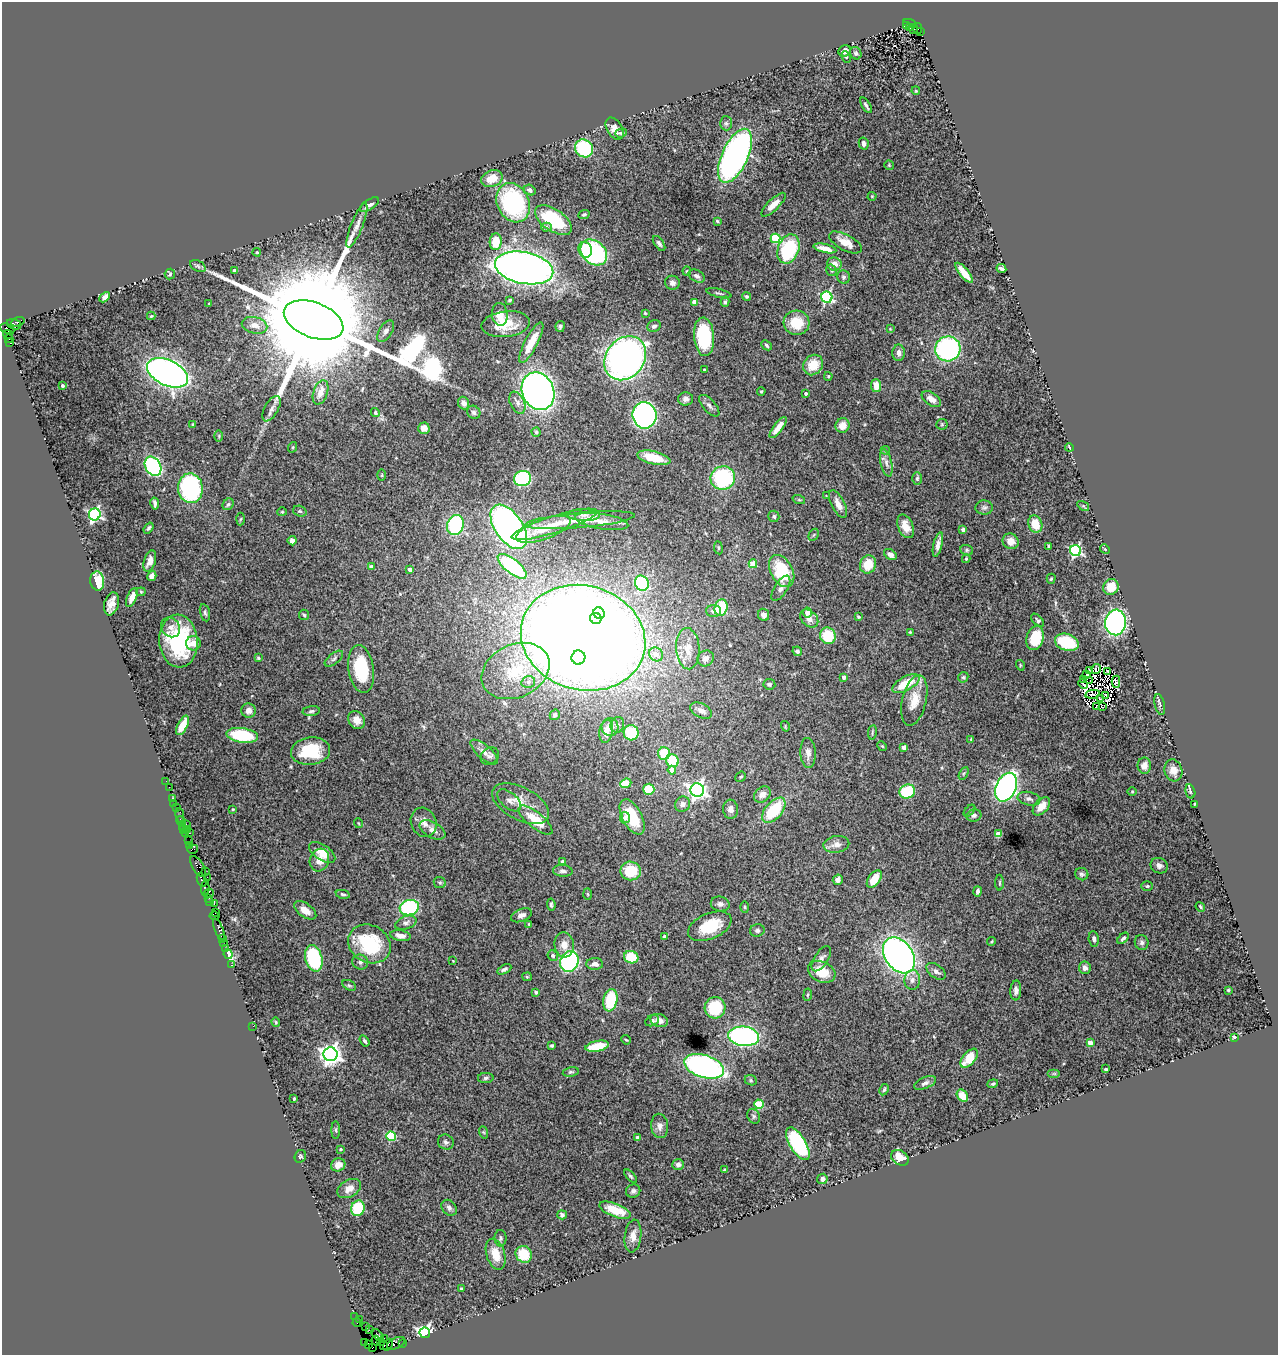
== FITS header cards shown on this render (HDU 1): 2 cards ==
NAXIS1  =                 1276
NAXIS2  =                 1353

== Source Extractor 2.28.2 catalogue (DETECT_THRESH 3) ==
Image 1276 x 1353 px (HDU 1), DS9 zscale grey, 1 PNG px = 1 image px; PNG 1280 x 1357 px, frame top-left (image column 1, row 1353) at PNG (2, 2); each listed source drawn as its Kron ellipse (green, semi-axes under 4 px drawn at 4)
Background 3.73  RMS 0.065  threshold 0.196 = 3 sigma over >= 5 px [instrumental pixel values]
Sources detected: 435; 5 with non-positive FLUX_AUTO (blend fragments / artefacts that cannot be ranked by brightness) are neither listed nor drawn; the other 430 listed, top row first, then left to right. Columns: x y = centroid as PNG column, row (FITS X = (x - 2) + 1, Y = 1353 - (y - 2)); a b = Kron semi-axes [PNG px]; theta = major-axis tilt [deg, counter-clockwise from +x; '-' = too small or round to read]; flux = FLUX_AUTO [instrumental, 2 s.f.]
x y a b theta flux
910 24 7 3 -19 500
906 25 3 2 - 790
910 27 3 3 - 740
913 29 5 3 - 1300
918 29 5 3 - 490
921 31 4 2 - 320
845 51 6 5 - 19
856 53 6 5 - 9.7
846 57 6 4 -69 7.5
916 91 4 3 - 3.9
866 105 9 3 -61 10
726 123 7 6 - 10
615 129 12 7 -59 29
621 133 6 4 20 7
864 143 6 5 - 20
584 148 9 8 - 300
735 156 29 13 65 1600
889 165 5 5 - 4.9
492 179 11 8 24 61
530 190 6 5 - 12
872 196 4 4 - 4.3
513 203 20 16 -64 540
369 205 11 5 33 27
773 205 16 5 44 47
584 214 6 4 25 6.7
553 220 21 11 -34 300
717 221 4 4 - 6.4
357 225 24 6 68 33
546 227 5 4 - 10
776 238 5 4 - 280
496 242 8 6 85 95
845 242 18 8 -28 59
659 243 8 4 -55 11
825 248 12 4 -13 35
788 249 15 10 69 340
585 250 8 6 -73 87
257 252 4 3 - 5.6
594 252 15 11 -43 630
834 264 7 6 - 36
198 266 8 5 -26 8.5
524 268 29 16 -12 3600
1001 268 5 3 - 9.9
234 270 4 3 - 5.9
832 270 6 5 - 7.7
687 271 4 4 - 4.7
964 273 12 4 -51 68
170 274 5 5 - 7
697 276 9 5 -30 16
844 277 7 6 - 9
672 283 7 7 - 18
719 293 13 3 -14 9
747 296 5 3 - 8.1
105 297 6 4 45 24
827 297 6 5 - 650
510 300 3 3 - 6.3
695 302 4 4 - 62
725 302 5 4 - 6.9
209 303 3 2 - 2.7
645 313 3 3 - 4.4
500 314 11 8 -85 58
151 316 4 4 - 4.6
314 320 31 17 -21 220000
18 322 7 3 20 420
796 323 13 12 - 110
14 324 7 5 -18 1900
506 324 24 13 7 110
255 325 13 8 -13 41
560 326 5 4 - 7.6
654 326 7 5 24 14
7 329 7 4 -22 420
890 329 4 4 - 3.9
386 331 12 6 58 17
8 334 5 2 - 98
704 337 19 10 -85 320
9 339 4 3 - 200
531 342 22 6 62 89
10 343 3 2 - 1000
766 345 6 4 -43 8.6
948 349 13 12 - 670
899 353 8 6 90 26
625 358 23 19 52 2200
813 365 11 9 49 83
704 370 3 2 - 4.2
168 373 22 12 -25 2300
828 376 4 4 - 6.3
62 386 3 3 - 10
876 386 6 5 - 52
538 391 19 16 -65 2700
761 391 4 3 - 5
321 392 12 7 71 47
806 393 3 3 - 11
685 399 7 6 - 18
931 399 11 6 -35 36
464 403 6 5 - 20
517 403 12 7 -65 22
709 406 13 6 -48 16
271 409 14 6 60 22
474 412 7 6 - 10
375 413 5 4 - 13
644 415 13 12 - 1200
193 424 3 3 - 5.3
942 424 5 5 - 6.9
843 425 7 7 - 40
424 428 5 5 - 24
778 428 13 4 53 43
536 432 4 4 - 5.6
219 436 6 4 -89 5.8
293 447 5 3 - 4.3
1069 447 4 2 - 5.2
885 450 4 4 - 5
654 458 17 6 -13 110
886 463 14 5 -77 21
153 466 10 7 -58 720
382 475 5 3 - 4.4
723 478 12 11 - 400
917 478 6 5 - 7.9
522 479 8 7 - 520
190 488 15 12 -82 560
826 496 4 3 - 3.4
799 500 6 4 -19 5.4
155 503 6 3 -80 12
228 504 6 5 - 8.4
838 504 15 6 -64 41
1083 506 6 4 -34 6.2
984 507 9 7 -1 12
300 511 7 5 -19 7.6
282 512 5 4 - 4.6
95 514 6 6 - 900
584 515 16 6 -1 22
774 516 5 5 - 8.7
241 519 6 4 86 5.3
580 520 55 7 5 86
602 521 27 7 -9 61
554 524 45 8 17 100
1035 524 9 7 -72 79
455 525 10 8 72 450
906 526 12 7 -67 53
509 527 25 14 -56 1900
149 528 6 3 53 7.9
543 529 29 10 20 91
963 530 4 3 - 19
814 535 6 4 59 6.6
292 541 4 4 - 26
1011 541 8 7 - 44
938 544 13 4 77 24
1049 546 3 3 - 9.1
718 548 6 3 -82 5.8
1105 549 5 4 - 4.5
967 550 6 5 - 7.7
1075 551 5 5 - 590
890 554 7 4 -36 23
966 559 4 3 - 7.1
150 561 11 6 72 33
753 564 4 4 - 91
868 564 9 8 - 91
512 566 17 7 -38 480
371 567 4 4 - 20
410 569 4 3 - 27
782 571 17 11 -61 230
152 576 5 4 - 24
1051 579 5 4 - 5.8
97 581 9 7 -84 120
642 583 8 6 -57 430
1111 587 8 7 - 68
781 588 14 6 58 23
141 592 4 4 - 5.2
132 597 10 4 68 33
111 604 12 7 74 40
721 608 8 6 74 150
714 611 7 6 - 16
205 613 9 5 -77 9.6
599 613 6 5 - 420
807 613 5 4 - 34
304 615 5 5 - 6.8
764 615 6 5 - 22
858 617 4 3 - 7.5
596 618 6 5 - 510
809 618 10 7 -45 28
1038 620 8 4 -45 8.6
1116 622 13 10 83 1100
171 627 10 9 - 26
910 632 3 3 - 5.9
828 636 8 7 - 150
583 638 63 52 -16 14000
1035 638 12 8 75 130
178 641 26 19 -86 400
1067 642 12 8 -19 210
193 643 7 7 - 35
688 649 21 11 -87 62
797 651 5 4 - 10
656 654 7 6 - 37
578 657 7 7 - 480
258 658 3 3 - 4.6
706 658 8 7 - 22
334 659 11 5 39 12
1020 665 5 3 - 4
361 669 24 12 -81 210
1096 669 5 4 - 6.2
516 671 35 26 25 240
1089 671 3 3 - 7.2
1107 671 3 2 - 7.2
1087 674 3 2 - 1.5
843 677 4 3 - 14
963 677 5 4 - 6.5
1084 679 2 2 - 5.2
1090 681 2 2 - 1.6
528 682 7 5 14 13
1116 682 6 3 89 9.1
769 684 6 5 - 8.7
906 684 15 7 28 130
1083 684 5 2 - 10
1093 694 7 2 10 12
1106 695 3 2 - 2.1
1100 699 4 2 - 8.5
914 700 25 12 76 77
1160 704 11 5 -77 11
1097 706 3 2 - 3.3
1102 707 3 2 - 4.6
249 711 7 7 - 25
311 711 9 5 6 9.9
701 711 12 7 -27 31
555 715 5 4 - 9.3
357 720 9 8 - 41
183 725 10 5 63 65
617 725 8 6 66 13
785 726 5 3 - 3.8
610 727 9 8 - 32
606 731 11 7 79 36
872 732 7 3 81 5.7
631 733 8 7 - 150
242 735 16 7 -7 260
971 739 3 2 - 2.9
882 746 5 4 - 4.4
904 747 4 4 - 26
311 751 20 14 7 180
484 752 17 6 -41 30
664 753 6 6 - 150
808 753 15 7 -86 31
490 756 10 8 41 17
672 761 6 6 - 150
1144 766 8 7 - 33
672 770 4 4 - 33
1173 770 11 8 -73 38
964 773 7 4 59 6.2
741 777 6 4 40 6.6
166 781 2 2 - 25
626 783 6 4 21 110
169 787 2 2 - 50
1006 787 15 10 64 1600
649 789 5 5 - 160
697 790 7 6 - 2100
1190 791 7 4 -75 7.8
907 792 8 7 - 230
1132 792 5 3 - 4.4
762 794 9 7 41 31
172 798 3 2 - 250
1029 799 11 6 -12 17
509 800 14 7 -41 27
174 803 2 2 - 49
521 804 31 16 -28 90
683 804 8 7 - 17
1194 804 4 2 - 5.4
1041 806 11 6 48 49
176 808 4 3 - 380
233 809 3 3 - 3.6
730 809 9 7 -86 22
774 810 15 8 50 220
969 811 7 4 48 6.2
180 815 7 4 -83 200
974 816 7 6 - 12
632 817 19 9 -62 130
625 818 5 5 - 16
536 820 21 7 -39 110
181 821 5 3 - 480
424 822 15 12 -66 37
358 823 5 3 - 4
186 824 2 2 - 140
182 826 3 2 - 270
187 829 2 2 - 240
184 830 3 3 - 210
432 830 14 7 -29 31
185 833 2 2 - 300
189 833 2 2 - 170
998 834 4 4 - 79
188 841 3 2 - 250
836 844 13 8 10 31
189 846 3 3 - 330
193 849 5 3 - 270
322 853 15 7 -34 62
319 860 11 9 71 38
563 862 4 4 - 30
198 866 12 5 -58 1600
1159 866 9 7 -27 17
205 871 2 2 - 250
563 871 10 6 -5 15
631 871 10 9 - 130
1082 874 7 6 - 11
207 877 2 2 - 46
874 879 10 5 54 84
202 880 7 3 -68 1400
838 880 5 5 - 20
440 882 6 5 - 8.3
1000 883 8 3 90 6.5
1147 886 6 5 - 7.2
205 887 8 4 87 860
978 891 5 3 - 15
208 893 5 4 - 410
343 894 7 4 -12 7.2
588 894 6 4 -88 4.7
208 898 3 2 - 240
210 902 4 3 - 250
214 904 2 2 - 91
720 904 9 7 -13 19
551 905 6 3 -85 7.6
745 907 5 3 - 5.3
1200 907 5 3 - 5.4
409 908 10 7 15 450
305 910 13 7 -35 36
215 912 3 3 - 120
521 915 11 6 22 21
215 916 5 3 - 270
406 923 11 6 19 19
529 924 4 3 - 4.2
710 926 23 12 23 150
219 929 12 3 -67 780
757 930 7 6 - 11
400 936 10 5 -11 30
664 936 3 3 - 9.3
222 938 3 3 - 380
1123 938 7 4 47 12
1094 939 8 5 -82 12
223 942 4 3 - 480
991 942 4 3 - 4.7
1142 942 7 7 - 13
369 944 22 18 -29 310
564 945 12 9 -84 44
226 948 4 3 - 250
228 954 5 3 - 190
553 955 5 5 - 12
899 955 20 13 -54 2200
631 957 7 6 - 120
314 958 13 8 -75 350
821 959 14 7 57 21
453 961 3 2 - 3
360 962 8 7 - 15
569 962 11 9 68 840
595 964 8 6 1 28
231 965 3 2 - 79
1085 968 6 6 - 19
504 969 7 4 28 11
936 971 11 6 -37 19
822 972 14 10 -26 98
527 977 5 4 - 4.9
912 980 10 8 87 21
349 985 7 4 -28 7.2
1016 990 10 5 87 19
1228 990 3 3 - 4.9
536 992 4 4 - 12
808 995 6 3 81 5.1
610 1000 11 7 79 190
715 1008 11 10 - 170
659 1020 9 6 -19 28
652 1021 7 5 27 9.5
276 1022 4 4 - 4.6
253 1026 2 2 - 42
744 1036 15 9 -7 1100
1234 1037 3 3 - 5
626 1040 5 4 - 4.9
365 1041 6 4 -56 10
1090 1043 4 4 - 43
552 1045 4 3 - 7.4
597 1046 12 5 11 100
330 1054 7 7 - 3000
969 1058 11 6 50 100
704 1066 20 11 -17 1200
1106 1069 3 3 - 7.6
571 1072 8 4 11 7.6
1054 1074 6 4 0 6.2
486 1078 8 5 2 8.8
751 1080 6 5 - 7.1
925 1083 11 5 23 16
993 1084 5 4 - 5.8
884 1090 6 4 62 6.1
962 1096 6 5 - 61
294 1099 3 3 - 9.3
759 1104 5 4 - 210
754 1116 8 6 -65 10
660 1126 12 8 -85 27
336 1130 9 4 -89 7.1
483 1132 6 4 -70 5.8
391 1136 5 4 - 250
638 1138 4 3 - 29
446 1142 8 7 - 13
798 1144 18 8 -58 490
340 1149 3 2 - 4.6
300 1156 6 5 - 8.4
900 1158 9 7 -33 57
338 1165 7 6 - 36
678 1165 6 5 - 17
724 1170 4 2 - 5.2
630 1176 8 4 -48 7.7
822 1179 5 5 - 21
349 1188 13 8 30 41
633 1191 7 6 - 13
358 1208 8 6 73 200
449 1208 9 7 -48 15
615 1210 16 6 -21 110
562 1215 5 4 - 12
633 1236 16 8 83 38
500 1238 8 6 90 11
496 1254 16 9 -73 74
524 1254 9 7 -49 130
461 1289 3 3 - 3.9
355 1317 3 2 - 63
359 1319 3 2 - 66
357 1323 4 2 - 210
365 1327 2 2 - 200
369 1330 2 2 - 160
425 1333 5 5 - 1300
377 1335 7 4 -41 670
384 1338 2 2 - 170
376 1340 5 3 - 450
365 1342 4 3 - 170
381 1342 3 2 - 160
396 1343 10 5 24 1500
402 1343 2 2 - 140
369 1345 3 3 - 110
388 1345 6 3 66 370
384 1346 4 3 - 340
372 1347 3 2 - 59
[5 non-positive-flux detections neither listed nor drawn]